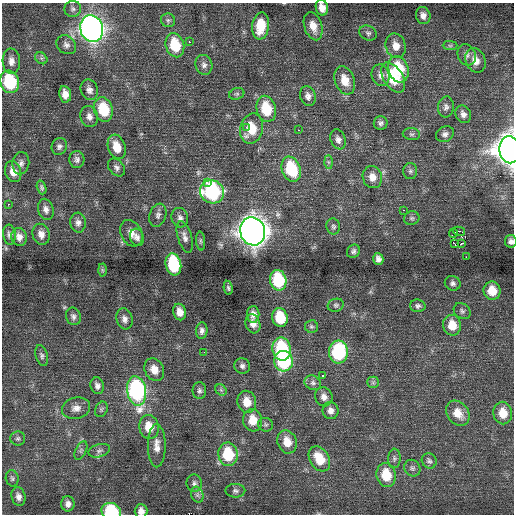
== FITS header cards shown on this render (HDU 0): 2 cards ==
NAXIS1  =                  512 / Axis length
NAXIS2  =                  512 / Axis length

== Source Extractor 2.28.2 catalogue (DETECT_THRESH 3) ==
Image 512 x 512 px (HDU 0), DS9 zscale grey, 1 PNG px = 1 image px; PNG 516 x 516 px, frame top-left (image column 1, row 512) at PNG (2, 3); each listed source drawn as its Kron ellipse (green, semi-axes under 4 px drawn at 4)
Background 0.157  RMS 0.84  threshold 2.51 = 3 sigma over >= 5 px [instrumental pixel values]
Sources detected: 138; all 138 listed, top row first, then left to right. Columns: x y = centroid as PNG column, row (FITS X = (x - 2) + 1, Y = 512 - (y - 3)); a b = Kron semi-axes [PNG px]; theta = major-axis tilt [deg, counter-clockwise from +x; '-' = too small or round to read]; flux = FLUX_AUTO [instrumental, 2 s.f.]
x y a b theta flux
322 8 8 6 -74 440
73 9 8 8 - 170
423 15 8 7 - 300
168 20 7 6 - 130
261 26 13 8 83 1400
313 26 14 8 -71 640
92 29 13 11 -72 33000
368 33 9 7 -29 160
189 42 3 2 - 200
66 45 10 8 -40 260
175 45 12 9 -74 1900
396 46 12 10 -74 560
450 46 7 4 -1 110
467 55 11 9 -68 270
41 58 7 5 -44 130
476 60 13 9 -67 540
11 61 13 8 -87 390
204 65 10 8 -72 250
398 69 13 10 -74 2100
380 75 11 9 -77 300
393 78 17 9 -58 2200
345 80 14 9 -70 830
10 82 11 9 -72 3500
89 90 10 8 -68 280
65 94 8 6 -80 430
237 94 8 5 20 120
308 96 10 7 -72 280
446 107 10 8 85 220
103 109 12 9 -73 2100
266 109 13 9 -76 1900
463 114 9 7 -62 280
89 117 10 8 -72 310
381 123 7 7 - 170
246 127 3 3 - 220
252 129 15 11 77 1500
298 130 2 2 - 240
411 134 9 6 -4 150
445 134 9 7 27 210
338 139 10 7 -70 270
59 146 8 7 - 190
117 147 12 8 -72 950
510 150 13 10 -82 68000
77 159 8 7 - 210
328 162 7 4 -89 120
21 163 11 8 82 230
117 167 10 7 -50 210
291 169 13 9 -71 3000
410 171 8 7 - 160
13 172 11 8 -71 510
372 177 11 9 -72 540
207 182 2 2 - 130
42 187 7 4 -73 120
212 192 12 11 - 7200
8 204 2 2 - 260
46 209 11 7 -75 290
403 210 2 2 - 310
158 215 12 8 71 240
180 218 10 8 -74 240
412 218 8 7 - 150
78 223 10 8 -85 260
333 226 8 7 - 150
253 231 14 12 -71 62000
459 231 6 3 -13 510
131 233 14 10 -62 460
453 233 4 2 - 68
41 234 10 8 -74 390
9 235 10 6 -83 190
19 237 9 7 -76 340
137 237 9 7 -73 230
185 237 16 7 -73 310
201 241 9 4 -85 100
511 241 6 6 - 190
455 244 3 2 - 58
461 244 4 2 - 140
353 251 7 6 - 150
466 257 3 2 - 65
378 259 6 5 - 230
173 264 11 7 -79 4200
102 270 6 4 -89 71
278 280 10 8 -78 3000
453 283 8 7 - 190
228 288 7 4 -81 100
492 291 9 8 - 1000
336 305 8 6 15 130
418 306 7 6 - 150
462 311 9 7 -40 170
180 312 8 6 -76 470
253 314 8 6 -89 310
73 316 9 7 -69 200
280 318 9 7 -76 1900
125 319 11 7 -73 280
253 324 10 7 -72 390
452 325 10 9 - 910
311 326 6 6 - 110
202 331 8 6 84 200
282 349 11 9 -77 3800
204 352 2 2 - 26
338 352 11 9 85 4900
42 356 10 6 -74 160
284 361 10 9 - 4700
242 366 8 7 - 190
154 370 12 9 -64 640
322 376 3 3 - 360
373 382 6 6 - 110
313 383 8 7 - 200
97 386 8 6 -74 220
221 390 6 5 - 110
137 391 15 9 -79 11000
199 391 8 7 - 170
324 397 9 8 - 340
247 402 11 9 -77 750
76 408 14 10 14 440
101 409 8 6 65 130
330 411 8 8 - 300
458 413 14 10 -52 790
503 413 11 9 -80 930
253 420 11 9 -81 910
265 425 7 6 - 130
149 427 12 9 -79 980
18 438 7 7 - 130
287 442 12 9 -71 790
157 446 21 9 -90 560
81 450 10 5 64 150
99 451 11 6 16 220
228 454 12 9 -81 2500
394 458 10 6 87 160
319 459 13 9 -60 1300
429 461 8 7 - 160
412 468 9 7 -51 170
386 475 12 9 -79 1400
12 478 8 6 -77 130
194 483 9 7 -83 180
235 491 10 6 0 170
197 495 8 6 -70 150
18 496 9 7 -77 270
68 504 7 6 - 250
111 511 10 8 -22 3100
141 511 7 6 - 290
At the frame edge (FLAGS 8, measured only in part): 6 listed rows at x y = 322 8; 261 26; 510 150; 511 241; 111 511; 141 511